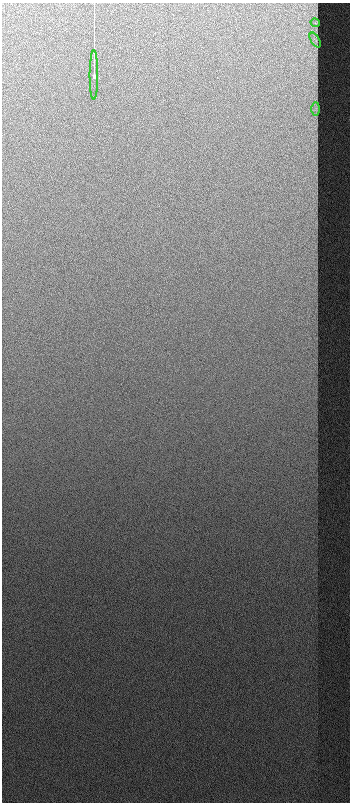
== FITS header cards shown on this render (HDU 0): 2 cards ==
NAXIS1  =                  348  /
NAXIS2  =                  800  /

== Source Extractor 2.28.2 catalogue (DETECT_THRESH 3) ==
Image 348 x 800 px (HDU 0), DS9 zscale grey, 1 PNG px = 1 image px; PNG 352 x 804 px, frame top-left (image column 1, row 800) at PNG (2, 3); each listed source drawn as its Kron ellipse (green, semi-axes under 4 px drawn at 4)
Background 805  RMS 6.5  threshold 19.5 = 3 sigma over >= 5 px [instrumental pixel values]
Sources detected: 4; all 4 listed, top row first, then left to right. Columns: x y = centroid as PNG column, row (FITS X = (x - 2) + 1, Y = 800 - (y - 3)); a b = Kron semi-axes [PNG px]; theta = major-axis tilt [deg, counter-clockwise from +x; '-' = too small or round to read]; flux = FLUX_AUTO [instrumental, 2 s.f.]
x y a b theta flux
315 23 5 3 - 430
315 40 8 3 -60 510
94 75 24 3 90 130000
316 109 7 4 89 630